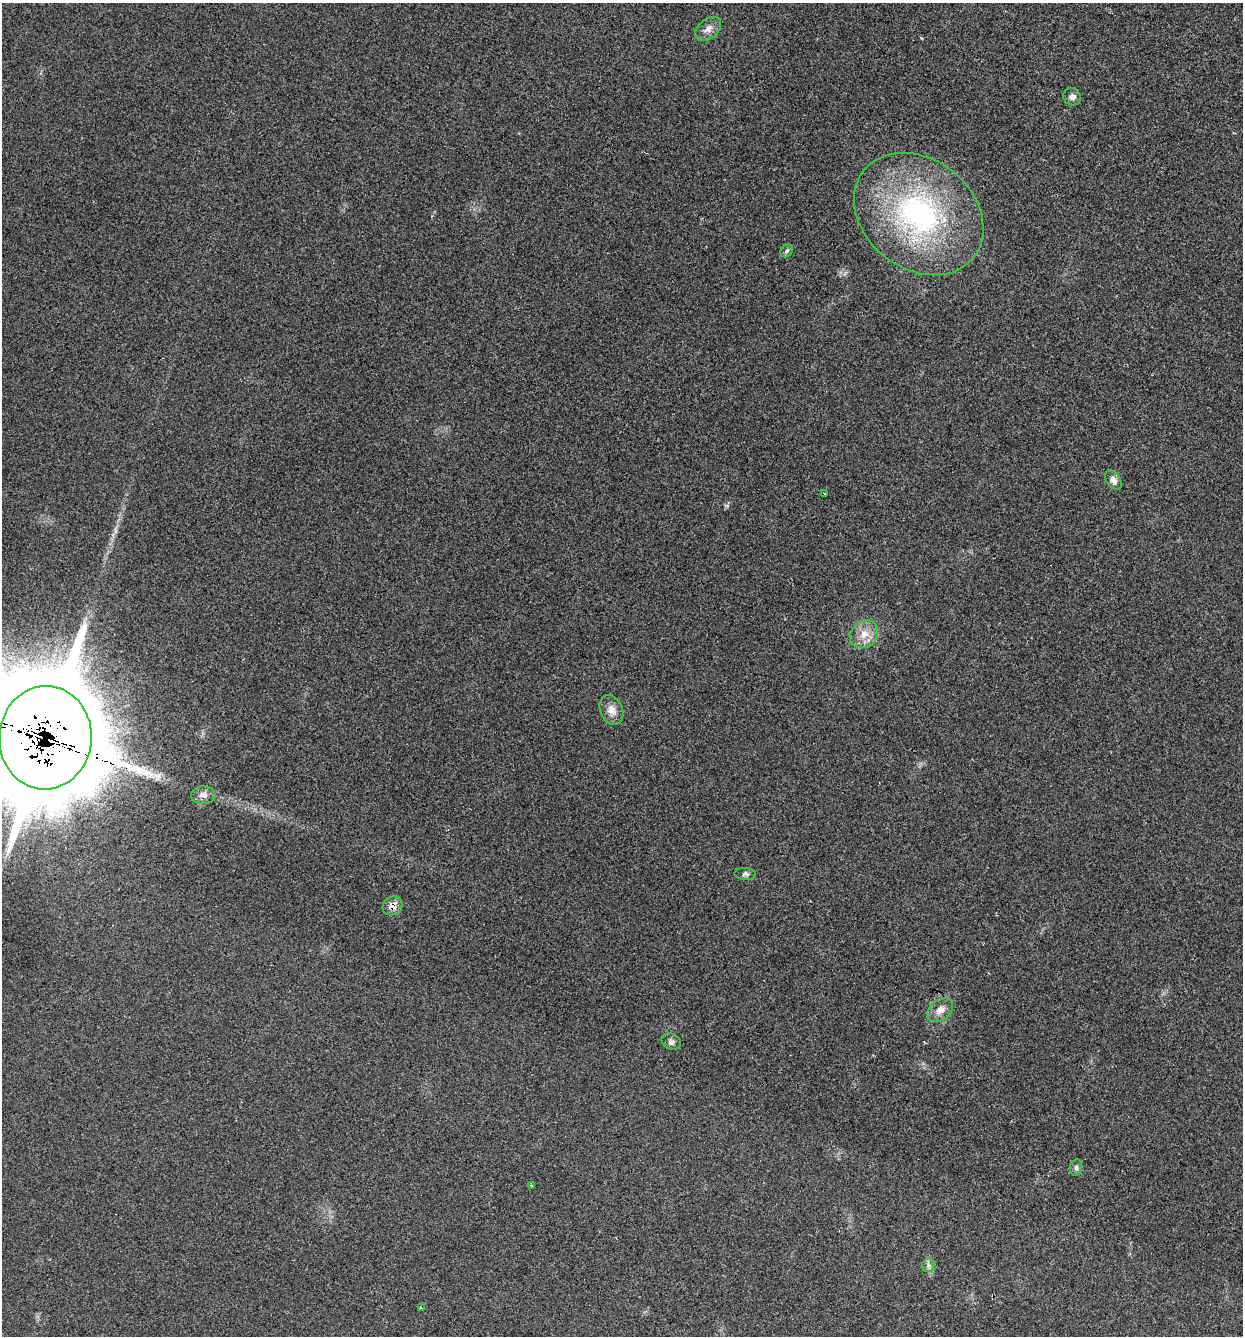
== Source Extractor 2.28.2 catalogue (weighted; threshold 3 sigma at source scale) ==
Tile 6 of 4 x 4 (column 2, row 2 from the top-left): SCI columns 1424-2664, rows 2671-4004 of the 5408 x 5362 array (HDU 1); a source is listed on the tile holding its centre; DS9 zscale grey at full resolution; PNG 1245 x 1338 px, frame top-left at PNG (2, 3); each listed source drawn as its Kron ellipse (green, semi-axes under 4 px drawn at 4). Shown black and unused: <1% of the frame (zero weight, under 2 of 3 exposures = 3% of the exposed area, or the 3 px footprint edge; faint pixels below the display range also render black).
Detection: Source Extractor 2.28.2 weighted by HDU 2 'WHT'; one run over the whole footprint, this tile lists its part. Background 0.0559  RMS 0.0085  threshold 0.0384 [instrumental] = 3 sigma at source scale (4.5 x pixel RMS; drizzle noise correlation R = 1.50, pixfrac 1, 0.05/0.05 arcsec/px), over >= 5 px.
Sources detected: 19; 1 cosmic-ray / hot-pixel residue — neither listed nor drawn; the other 18 listed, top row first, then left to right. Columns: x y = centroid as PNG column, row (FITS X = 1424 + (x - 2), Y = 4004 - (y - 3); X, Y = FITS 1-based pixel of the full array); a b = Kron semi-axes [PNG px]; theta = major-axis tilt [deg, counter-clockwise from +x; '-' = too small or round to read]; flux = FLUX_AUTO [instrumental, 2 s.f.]
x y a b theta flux
708 29 15 10 41 5.8
1072 97 9 8 - 3.4
919 214 70 55 -38 190
787 251 7 5 45 1.8
1113 480 11 6 -52 5.3
824 493 3 2 - 1
864 634 15 12 42 11
611 710 15 11 -66 7.5
45 738 52 46 86 17000
203 795 12 9 0 5.7
745 874 11 6 -3 2.5
393 906 10 9 - 6.7
940 1010 14 10 40 7.5
671 1041 10 8 -23 3.3
1076 1168 8 6 76 2.1
532 1185 3 3 - 3.6
928 1265 7 6 - 2.4
421 1308 3 3 - 6.6
Overlapping masked pixels (flux is a lower limit): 2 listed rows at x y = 45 738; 393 906
Isophote crosses this tile's border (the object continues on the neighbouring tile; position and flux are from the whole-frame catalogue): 1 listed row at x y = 45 738